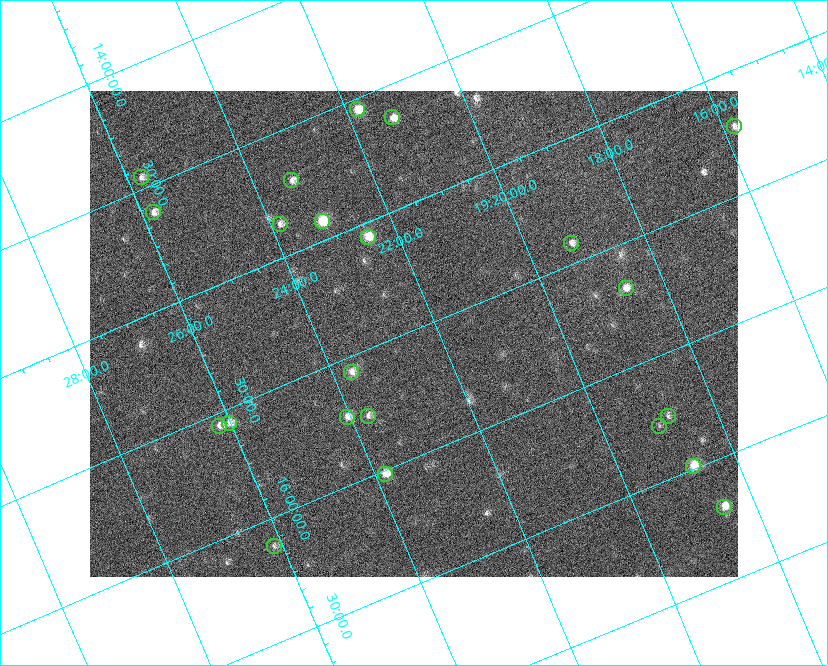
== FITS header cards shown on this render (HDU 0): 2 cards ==
NAXIS1  =                  648 / length of data axis 1
NAXIS2  =                  486 / length of data axis 2

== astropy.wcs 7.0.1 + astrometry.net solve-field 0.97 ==
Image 648 x 486 px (HDU 0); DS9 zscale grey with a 90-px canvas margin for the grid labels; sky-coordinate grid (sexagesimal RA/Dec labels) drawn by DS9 from the SOLVED WCS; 22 Tycho-2 reference stars matched to detected sources circled (green)
Header WCS: none
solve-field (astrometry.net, Tycho-2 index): SOLVED blind (the file carries no WCS)
Solved WCS: RA---TAN-SIP/DEC--TAN-SIP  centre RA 19:22:25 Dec +15:31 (290.60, +15.51 deg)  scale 15.3 arcsec/px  FOV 165.0' x 123.7'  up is -157 deg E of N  parity flipped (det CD > 0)
(file carries no celestial WCS; the grid is the blind solution)
Tycho-2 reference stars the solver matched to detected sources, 22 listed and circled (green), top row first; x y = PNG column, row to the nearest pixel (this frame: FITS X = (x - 90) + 1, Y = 486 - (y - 91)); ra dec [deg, ICRS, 3 dp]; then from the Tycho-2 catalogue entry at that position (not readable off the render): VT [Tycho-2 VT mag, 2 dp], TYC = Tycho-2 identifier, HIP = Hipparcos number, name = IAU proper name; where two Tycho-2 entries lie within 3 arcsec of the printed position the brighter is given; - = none
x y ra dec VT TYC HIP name
357 109 290.452 +14.543 7.44 1054-679-1 - -
392 117 290.323 +14.634 7.66 1054-951-1 95132 -
734 126 288.951 +15.222 8.24 1599-3918-1 94665 -
141 177 291.441 +14.452 8.37 1067-789-1 - -
291 180 290.838 +14.713 8.21 1054-205-1 95303 -
153 212 291.451 +14.609 8.24 1067-445-1 95522 -
322 221 290.784 +14.921 6.67 1054-223-1 95287 -
280 224 290.960 +14.864 8.44 1054-411-1 - -
368 237 290.625 +15.059 7.77 1600-2349-1 - -
571 243 289.809 +15.416 8.37 1599-3313-1 94944 -
626 288 289.664 +15.681 7.94 1599-1947-1 94894 -
351 372 290.922 +15.560 8.69 1600-1874-1 - -
368 416 290.929 +15.760 8.70 1600-822-1 95334 -
668 416 289.708 +16.250 8.60 1599-1761-1 - -
347 417 291.017 +15.730 8.16 1600-168-1 - -
229 423 291.504 +15.557 8.17 1600-1630-1 95542 -
219 426 291.551 +15.552 8.28 1600-1749-1 95559 -
659 426 289.759 +16.274 9.33 1599-1589-1 - -
693 466 289.688 +16.488 7.07 1599-570-1 94905 -
385 474 290.960 +16.014 7.62 1600-1088-1 95346 -
724 507 289.631 +16.698 7.50 1599-66-1 94884 -
274 546 291.536 +16.114 8.78 1600-1331-1 - -